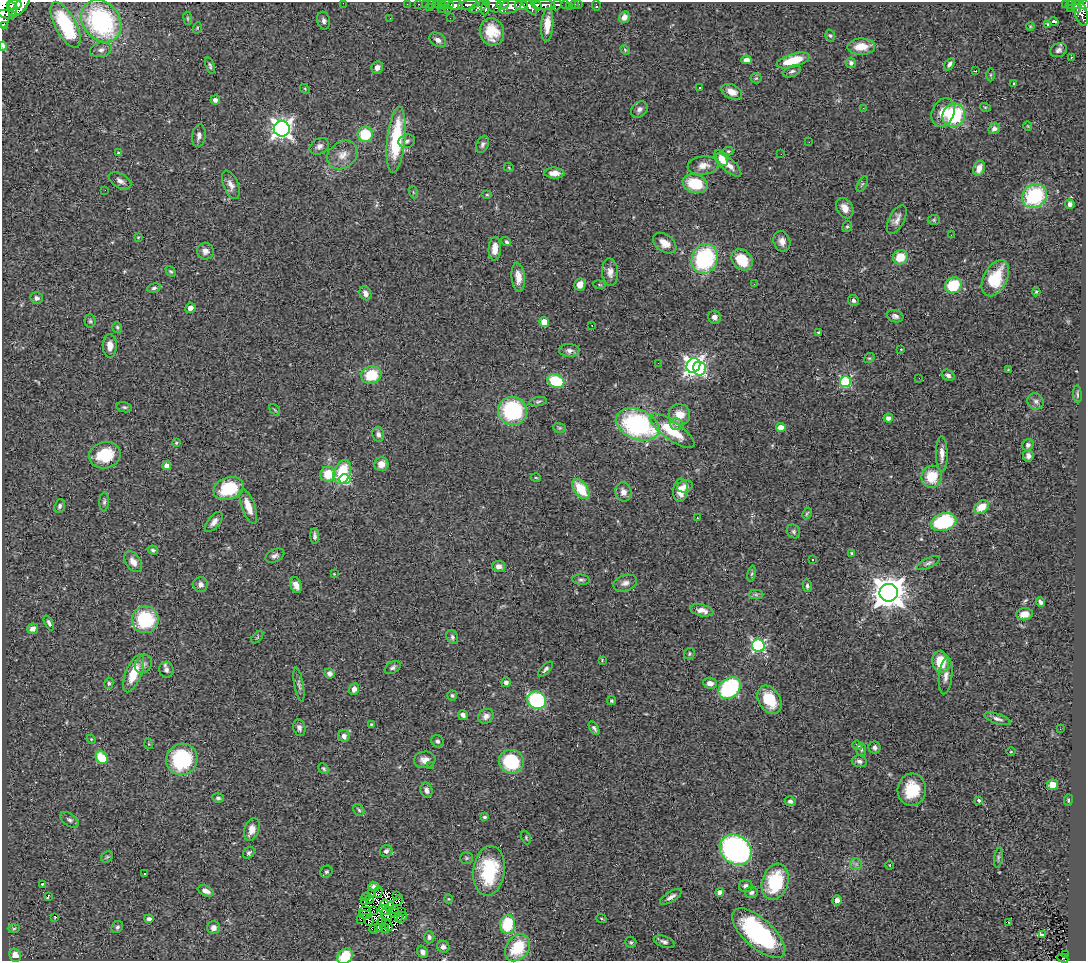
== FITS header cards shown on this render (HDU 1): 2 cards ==
NAXIS1  =                 1084
NAXIS2  =                  959

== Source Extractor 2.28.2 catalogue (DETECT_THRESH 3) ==
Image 1084 x 959 px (HDU 1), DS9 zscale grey, 1 PNG px = 1 image px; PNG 1088 x 963 px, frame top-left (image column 1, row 959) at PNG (2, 2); each listed source drawn as its Kron ellipse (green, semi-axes under 4 px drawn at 4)
Background 0.481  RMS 0.047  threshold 0.14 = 3 sigma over >= 5 px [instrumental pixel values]
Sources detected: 358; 11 with non-positive FLUX_AUTO (blend fragments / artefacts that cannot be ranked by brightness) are neither listed nor drawn; the other 347 listed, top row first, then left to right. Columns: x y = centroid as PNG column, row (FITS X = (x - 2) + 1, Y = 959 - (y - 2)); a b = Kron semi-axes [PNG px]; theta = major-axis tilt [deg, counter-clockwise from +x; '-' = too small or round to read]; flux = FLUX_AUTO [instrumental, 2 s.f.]
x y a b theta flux
343 3 2 2 - 38
14 4 7 5 11 960
407 4 2 2 - 11
419 4 3 2 - 15
425 4 2 2 - 10
431 4 4 2 - 6.8
436 4 2 2 - 13
441 4 4 3 - 22
503 4 6 4 0 310
575 4 3 3 - 27
579 4 3 2 - 4
1066 4 4 3 - 51
1071 4 4 3 - 120
1085 4 3 2 - 43
21 5 13 5 54 1100
447 5 6 3 0 51
455 5 8 5 1 970
469 5 11 4 7 560
493 5 9 6 -38 440
521 5 7 5 3 990
536 5 6 4 -54 440
544 5 10 5 -2 710
556 5 6 4 53 200
565 5 3 3 - 80
596 5 5 3 - 8.1
1076 5 4 3 - 99
510 6 11 6 21 1000
529 6 10 4 -50 480
569 6 2 2 - 6.4
479 7 10 4 25 410
486 7 8 3 81 290
429 8 3 2 - 44
442 8 3 2 - 5.7
447 8 3 2 - 15
3 9 19 6 88 1700
12 9 7 5 -82 800
1071 9 2 2 - 7.3
1077 9 4 2 - 55
1081 13 13 6 -74 340
7 14 10 3 -7 520
624 17 6 5 - 17
188 18 6 3 -82 3.6
390 18 2 2 - 2.1
450 18 2 2 - 2.3
101 21 23 18 -51 490
324 21 9 6 -75 11
1054 21 4 3 - 13
1047 24 3 3 - 23
3 25 4 2 - 98
65 25 25 10 -62 270
547 25 16 6 86 38
1030 26 4 3 - 3
197 28 6 3 72 3.1
492 32 14 12 -74 65
830 35 6 4 -73 5.4
438 40 9 6 -32 13
3 46 4 3 - 21
861 47 14 8 1 48
101 50 11 7 13 15
625 50 5 4 - 3.8
1058 50 8 6 23 11
1071 57 3 2 - 3.4
746 60 5 4 - 18
793 60 17 6 17 98
851 63 5 5 - 8.5
949 64 7 4 55 9
210 66 9 4 -73 6
377 67 6 5 - 15
792 71 9 5 21 8.1
975 71 4 2 - 3.7
990 75 6 4 90 4.2
756 78 5 5 - 4.3
1013 83 3 2 - 5.9
699 87 3 3 - 13
305 89 5 4 - 3
732 92 11 7 -26 27
215 100 4 4 - 11
985 107 5 3 - 3.3
863 108 3 2 - 4.4
639 109 9 7 42 12
943 112 15 11 66 50
954 115 12 11 - 230
1028 126 5 3 - 2.2
282 129 8 8 - 1700
994 129 6 5 - 13
365 134 7 7 - 120
199 136 11 7 82 15
396 140 33 9 84 210
407 141 8 6 19 8.9
809 142 2 2 - 5.3
483 144 9 6 68 9.1
319 146 10 7 30 14
728 151 5 4 - 4.4
118 152 3 3 - 3.5
781 154 2 2 - 2.7
342 155 16 13 35 37
721 158 9 5 -54 42
703 165 15 9 8 29
729 165 16 6 -41 25
509 168 5 3 - 2.7
979 168 8 5 68 30
554 173 10 5 -2 22
120 181 12 7 -30 16
695 184 13 9 -16 110
862 184 9 3 61 4.6
231 185 15 7 -68 20
105 190 2 2 - 15
413 192 6 4 -72 4.4
487 195 5 3 - 3.1
1034 196 13 11 32 270
1070 204 5 5 - 11
845 208 11 8 -59 27
897 219 16 7 63 20
934 220 6 5 - 4.6
847 226 6 4 67 4.2
951 235 3 2 - 3.1
138 237 4 4 - 2.7
506 241 5 3 - 11
782 241 10 8 -71 21
665 243 13 8 -36 31
495 249 12 6 86 27
205 251 8 8 - 15
900 257 7 7 - 69
704 259 15 13 70 340
742 260 12 9 -46 81
171 271 6 4 -46 4.8
610 272 14 8 -86 22
518 277 14 6 -84 29
995 278 19 11 63 120
580 284 6 5 - 30
754 284 3 2 - 4.2
599 285 6 3 -10 3.8
953 285 8 7 - 120
154 288 7 4 15 6.7
1036 292 4 4 - 4.2
365 293 7 5 -65 18
37 298 6 5 - 12
853 301 6 5 - 7.3
190 308 5 5 - 16
895 316 8 6 -18 12
714 317 6 6 - 12
90 321 7 5 -87 5.9
544 322 5 4 - 46
592 325 3 2 - 2.5
117 327 5 5 - 4.8
818 332 3 2 - 2.7
110 346 12 7 -88 23
901 349 3 2 - 1.9
569 351 10 6 -2 13
869 358 5 4 - 4.6
658 363 2 2 - 2.7
693 365 8 6 55 1400
699 368 7 6 - 290
1008 370 3 2 - 1.6
371 375 10 8 18 100
948 375 7 5 -32 10
919 378 3 2 - 2.7
556 381 9 6 -26 150
845 381 5 5 - 310
1077 394 9 3 -85 4.8
1036 401 8 7 - 11
538 402 9 4 11 5.9
124 407 8 5 -10 6.6
275 410 7 3 -53 3.6
512 411 14 14 - 270
679 414 11 10 - 42
888 418 4 4 - 11
637 424 23 15 -22 470
676 424 7 5 -16 11
781 427 5 4 - 46
559 428 6 5 - 4.7
672 431 26 9 -36 120
378 434 7 6 - 11
176 443 4 3 - 3.6
1028 445 6 5 - 8.1
942 454 18 6 -89 23
105 455 16 13 13 120
1028 456 6 5 - 11
381 464 7 7 - 29
167 466 4 4 - 27
342 472 13 8 66 130
328 474 7 7 - 69
932 477 11 10 - 85
536 478 5 3 - 2.7
345 479 5 5 - 220
685 486 8 5 21 16
229 489 15 11 19 140
581 489 11 6 -54 90
681 490 12 7 86 41
623 492 9 8 - 18
104 502 9 5 86 6.8
60 506 7 5 68 6.8
248 506 18 6 -70 45
981 507 8 6 35 50
807 513 6 3 62 3.6
697 518 2 2 - 3.8
214 522 12 6 51 15
944 522 13 9 16 230
793 531 7 6 - 7
315 536 8 4 -88 10
153 550 5 4 - 5.1
852 553 4 3 - 3.7
275 556 10 6 26 10
813 559 3 2 - 3.4
133 562 11 7 -55 25
928 563 12 5 27 9.8
499 566 6 5 - 18
334 574 4 3 - 2.5
752 574 8 4 80 5.4
581 580 9 5 -6 7.3
625 583 12 8 18 16
200 585 7 7 - 14
296 585 8 5 -67 21
807 586 6 4 -75 8.5
889 593 9 9 - 5800
756 594 7 4 0 7.4
1041 602 5 4 - 9.8
702 610 12 6 -13 23
1024 614 8 6 6 26
145 620 13 13 - 180
49 623 8 4 -64 7.6
33 629 5 5 - 20
257 637 7 3 45 3.2
452 637 7 5 -64 7.2
758 646 6 6 - 510
689 654 6 5 - 5.4
602 660 3 3 - 2.9
941 662 11 8 -79 75
144 664 10 8 57 13
393 667 9 5 32 8.6
546 669 9 4 46 9.2
166 670 8 7 - 12
134 673 20 8 68 76
330 673 5 5 - 13
946 676 18 6 84 21
506 682 5 4 - 9.3
109 683 5 4 - 4.5
710 683 7 5 -6 20
299 685 17 4 -79 10
730 688 12 9 45 350
354 689 6 5 - 17
452 695 5 5 - 5.8
537 700 10 8 -25 330
769 700 15 10 -58 100
611 701 4 4 - 4.9
463 715 5 4 - 12
486 716 8 7 - 18
997 719 13 5 -18 12
371 724 3 2 - 3.3
299 728 8 6 -75 10
594 728 7 4 -57 8.3
1060 729 2 2 - 5.2
344 736 6 5 - 11
91 739 5 4 - 3
437 741 6 6 - 8.4
149 744 5 3 - 2.9
857 745 5 4 - 5.9
874 748 6 6 - 11
861 749 6 5 - 5.8
1011 752 5 3 - 2.3
102 757 7 5 -52 100
182 759 16 15 - 260
425 760 11 8 5 23
859 761 7 5 -9 11
511 762 12 12 - 160
430 766 3 2 - 5.2
324 769 6 4 -46 5.4
1053 785 5 5 - 32
426 790 8 6 -76 13
912 790 16 14 85 97
218 798 6 4 -8 7
979 800 4 3 - 12
1068 800 6 3 83 3.4
790 801 5 5 - 8.1
359 810 6 5 - 5.3
484 817 4 3 - 5.3
69 820 10 6 -36 10
252 829 12 7 71 26
526 837 7 4 -66 5.1
736 850 17 14 -39 770
386 851 6 6 - 12
249 853 6 5 - 7.1
107 857 6 5 - 4.5
466 858 6 5 - 5.3
998 858 10 3 82 6
856 864 6 6 - 8.6
890 865 5 3 - 2.8
489 871 25 15 83 200
326 872 6 5 - 5.8
144 874 2 2 - 2.3
775 882 18 13 73 180
42 884 3 3 - 2.8
746 886 7 6 - 12
374 887 5 5 - 13
206 891 8 5 -23 18
378 892 6 4 88 1.3
720 892 4 4 - 20
751 892 6 5 - 8.3
372 893 3 2 - 4.6
48 896 3 2 - 29
366 896 5 3 - 9.5
396 896 2 2 - 2.6
671 897 12 5 32 13
449 899 4 3 - 2.3
369 900 2 2 - 3.4
398 900 6 2 54 3.2
837 900 5 4 - 13
365 901 2 2 - 6.3
385 904 4 2 - 4.3
389 907 5 2 - 3.6
394 909 3 2 - 1.2
385 910 6 2 -30 14
365 911 6 3 -3 0.034
374 911 2 2 - 1.6
401 912 2 2 - 1.4
395 913 6 2 -11 1.4
365 914 6 3 -12 4.6
386 915 7 4 -52 0.48
55 917 3 2 - 2.5
398 917 4 2 - 5
402 918 6 3 52 13
601 918 5 3 - 2.8
149 919 4 4 - 9.5
361 919 2 2 - 2.5
369 921 5 2 - 2.5
382 922 4 3 - 3.8
1008 922 3 2 - 1.8
508 924 9 7 84 150
388 925 7 2 -58 1.1
117 927 6 5 - 7
379 927 3 2 - 5.3
14 928 6 4 2 4.4
213 928 6 6 - 19
385 928 5 2 - 0.65
374 929 4 2 - 6.1
758 933 33 14 -42 410
1042 934 3 3 - 38
429 937 6 5 - 7.9
631 942 5 5 - 5.1
664 942 11 5 -20 11
443 947 6 6 - 12
518 948 15 11 53 110
423 952 6 5 - 14
15 955 7 5 -71 34
1065 955 3 2 - 13
345 956 8 7 - 89
1063 958 6 3 -26 37
At the frame edge (FLAGS 8, measured only in part): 9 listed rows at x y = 343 3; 1085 4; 3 9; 1081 13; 3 25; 3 46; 443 947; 345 956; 1063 958
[11 non-positive-flux detections neither listed nor drawn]